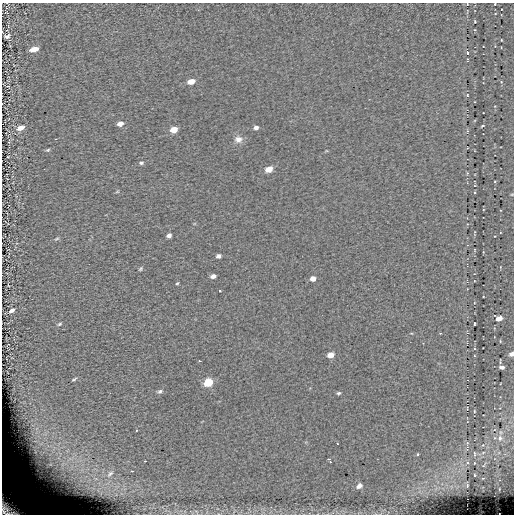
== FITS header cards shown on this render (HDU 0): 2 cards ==
NAXIS1  =                  512 / length of data axis 1
NAXIS2  =                  512 / length of data axis 2

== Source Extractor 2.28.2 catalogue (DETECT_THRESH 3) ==
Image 512 x 512 px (HDU 0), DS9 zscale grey, 1 PNG px = 1 image px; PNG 516 x 516 px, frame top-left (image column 1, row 512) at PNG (2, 3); no overlay
Background 0.141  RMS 5.5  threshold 16.5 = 3 sigma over >= 5 px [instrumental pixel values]
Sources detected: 59; all 59 listed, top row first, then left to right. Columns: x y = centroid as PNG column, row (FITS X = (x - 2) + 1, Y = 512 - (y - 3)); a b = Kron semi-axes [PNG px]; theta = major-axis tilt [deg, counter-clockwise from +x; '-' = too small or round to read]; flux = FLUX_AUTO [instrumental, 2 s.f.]
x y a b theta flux
495 4 2 2 - 210
475 21 3 2 - 250
7 36 5 4 - 970
501 40 3 2 - 220
34 49 7 4 15 3700
467 53 4 3 - 340
467 59 3 2 - 290
191 81 6 4 16 3600
467 95 4 4 - 350
120 124 6 4 19 2200
483 126 4 2 - 320
256 127 5 4 - 1200
20 128 8 5 20 2700
174 130 6 5 - 4900
467 131 5 3 - 350
238 139 10 9 - 2300
48 150 5 4 - 450
141 163 6 5 - 680
269 169 7 5 20 3200
467 173 4 3 - 340
117 192 6 3 19 330
169 235 5 4 - 1500
57 239 7 3 10 450
218 256 5 4 - 1300
140 269 6 4 50 530
213 276 5 4 - 1500
313 278 5 5 - 2300
177 283 4 3 - 400
220 291 2 2 - 310
12 310 8 4 36 1100
499 318 6 5 - 2800
59 324 6 4 28 530
474 324 4 2 - 300
440 333 3 2 - 240
500 341 3 2 - 270
512 354 5 4 - 1700
330 355 5 4 - 3800
199 361 3 2 - 2400
502 367 6 4 -6 1100
74 379 6 2 30 430
208 382 6 5 - 12000
160 391 6 5 - 780
338 393 4 3 - 590
474 411 4 3 - 290
500 438 8 6 89 1200
337 443 2 2 - 290
467 443 3 2 - 220
417 454 3 2 - 430
474 454 4 2 - 340
52 461 35 27 -27 35000
145 461 2 2 - 320
330 461 6 3 -59 1200
467 463 3 2 - 250
132 471 3 2 - 390
110 473 8 4 42 690
474 475 3 2 - 180
359 486 7 5 30 1900
11 493 5 4 - 680
10 507 25 15 -35 26000
At the frame edge (FLAGS 8, measured only in part): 3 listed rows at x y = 495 4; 512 354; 10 507